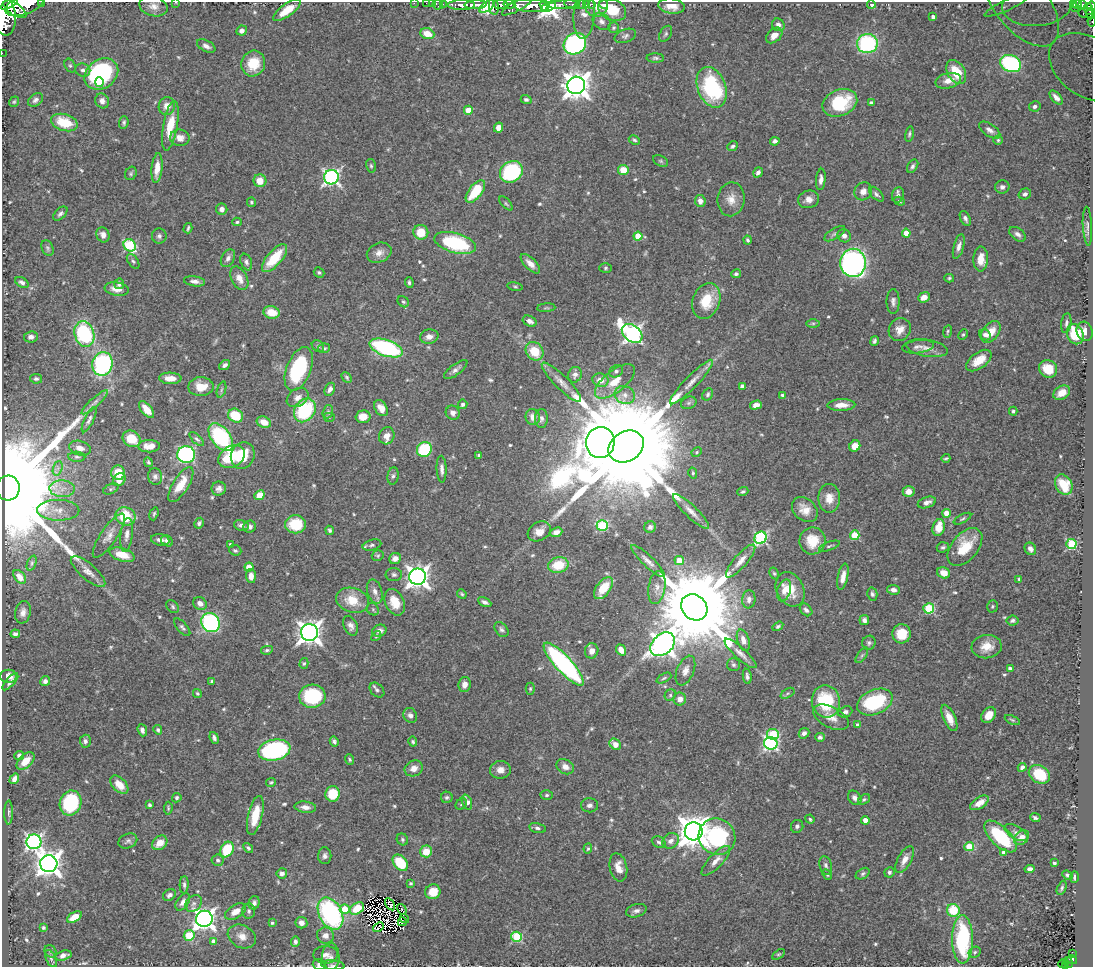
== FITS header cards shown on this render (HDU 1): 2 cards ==
NAXIS1  =                 1091
NAXIS2  =                  965

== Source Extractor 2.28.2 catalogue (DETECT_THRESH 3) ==
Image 1091 x 965 px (HDU 1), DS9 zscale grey, 1 PNG px = 1 image px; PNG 1095 x 969 px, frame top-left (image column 1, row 965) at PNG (2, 2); each listed source drawn as its Kron ellipse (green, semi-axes under 4 px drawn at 4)
Background 0.608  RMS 0.021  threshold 0.0625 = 3 sigma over >= 5 px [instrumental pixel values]
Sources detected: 591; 6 with non-positive FLUX_AUTO (blend fragments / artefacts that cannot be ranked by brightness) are neither listed nor drawn; of the other 585, the 500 brightest by FLUX_AUTO listed and drawn (85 fainter detections omitted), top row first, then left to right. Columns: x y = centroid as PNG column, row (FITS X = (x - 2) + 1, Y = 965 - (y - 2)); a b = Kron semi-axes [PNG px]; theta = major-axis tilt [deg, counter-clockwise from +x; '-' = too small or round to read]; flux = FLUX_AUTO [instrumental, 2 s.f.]
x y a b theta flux
41 2 2 2 - 24
175 2 3 2 - 2.3
414 3 2 2 - 9.1
426 3 2 2 - 7
432 3 2 2 - 8.7
9 4 9 3 30 480
438 4 5 5 - 31
443 4 2 2 - 8
509 4 6 3 -8 190
564 4 16 3 5 310
582 4 3 3 - 33
586 4 3 3 - 12
592 4 3 3 - 21
603 4 4 3 - 12
871 4 4 3 - 13
1022 4 49 26 -51 54
1037 4 35 21 6 32
1077 4 4 3 - 120
24 5 20 10 21 2600
462 5 13 5 0 930
475 5 11 3 2 760
501 5 7 4 -5 290
518 5 18 5 30 590
531 5 17 6 -3 1600
544 5 6 4 -53 880
572 5 8 3 -13 140
1073 5 4 3 - 65
1083 5 3 3 - 89
153 6 14 10 -16 10
596 6 11 11 - 11
672 6 14 7 -7 15
1006 6 23 5 25 5.7
1092 6 4 2 - 140
487 7 9 4 34 330
494 7 8 4 -80 250
548 7 8 3 27 4400
1074 8 4 3 - 45
15 9 13 6 -34 810
1089 9 6 4 -66 260
287 10 16 6 35 28
612 10 14 10 -23 46
1086 13 8 4 -7 100
1091 13 6 3 89 140
584 14 25 10 86 12
4 16 20 12 -81 2400
933 17 4 3 - 5
602 21 10 7 -40 6.8
1092 21 5 2 - 9
778 25 7 6 - 6.5
614 28 5 5 - 2.2
242 31 5 5 - 6.3
427 34 7 5 -22 21
666 34 9 5 59 3.2
774 35 9 6 41 12
625 36 11 6 21 4.4
575 44 12 10 36 240
867 44 10 9 - 150
206 46 10 5 -27 6.2
2 53 2 2 - 4.3
655 58 8 4 0 3.3
253 63 13 12 - 36
1011 64 11 8 -22 140
70 66 7 5 -62 2.8
1089 68 44 29 -33 58
83 70 7 6 - 4.9
956 72 13 8 -61 39
101 74 18 14 36 220
948 81 13 7 13 13
100 82 5 3 - 16
576 85 9 8 - 1700
712 87 21 14 -69 130
1056 97 8 4 -48 7
526 99 5 4 - 3.2
35 100 8 6 37 5.1
102 101 8 7 - 7.5
14 102 5 4 - 2.1
840 103 18 13 22 81
871 103 4 3 - 2.9
167 106 9 8 - 13
1035 106 6 5 - 4.4
468 110 4 4 - 26
64 123 14 8 -17 46
124 123 6 4 85 2.8
170 126 25 7 80 35
498 128 5 4 - 9.9
990 130 12 6 -34 6.8
909 134 8 3 78 2.6
180 138 10 8 -8 10
634 140 6 4 -25 2.4
998 140 4 4 - 2
775 141 5 4 - 4.2
733 146 6 4 39 3
661 161 8 5 -27 2.5
371 166 7 5 -74 2.4
913 166 7 5 57 3.6
157 168 15 5 84 18
623 170 5 5 - 25
511 172 12 10 36 150
758 172 5 4 - 4.5
131 173 7 5 61 2.7
331 177 7 7 - 420
821 179 11 4 84 6.6
260 181 6 6 - 19
1002 187 7 6 - 4.6
475 191 13 6 52 54
863 191 9 8 - 8.6
876 194 9 5 -45 3.7
1025 194 6 5 - 4
898 195 8 6 75 4.5
731 199 17 13 82 18
809 199 10 8 15 9.1
700 201 6 5 - 9.9
899 201 6 4 -19 2.1
251 202 5 4 - 2.2
506 204 9 4 -47 2.4
222 209 5 5 - 7.4
60 214 9 5 44 3.9
965 218 8 5 -65 4.7
237 222 5 4 - 2.2
1087 226 19 4 -87 5.9
188 228 5 2 - 2.4
421 232 7 7 - 28
906 233 4 4 - 20
835 234 12 5 31 4.3
1018 234 9 6 -38 5.4
103 235 8 6 -68 7
159 236 7 7 - 4
638 236 4 4 - 31
844 236 7 6 - 6.7
748 240 4 3 - 2.6
455 243 21 9 -16 130
130 245 6 5 - 140
959 246 13 5 74 7.4
47 248 8 5 -65 3.2
379 253 13 9 24 10
228 258 9 6 60 6.2
275 258 17 7 49 48
981 259 12 7 89 18
133 261 8 5 -55 3
246 262 9 5 -68 4.2
853 263 14 13 - 490
530 264 12 5 -46 10
605 268 6 5 - 2.3
319 272 5 5 - 2.4
736 274 5 4 - 2.8
239 278 12 8 -63 13
949 278 5 4 - 2
195 281 11 5 -8 6.4
22 282 7 4 -33 4.3
409 282 5 4 - 2.9
119 284 5 5 - 3.5
515 287 8 3 -11 2.1
117 289 12 6 -9 11
924 297 6 5 - 13
706 301 18 13 69 42
893 301 12 6 -90 5.8
403 302 6 5 - 2.3
546 308 9 3 4 2
272 312 8 6 -15 24
530 321 7 5 -28 6.5
813 323 6 4 0 2.5
1066 323 10 5 82 4.4
900 330 12 10 52 13
1085 331 10 8 -74 12
948 332 6 3 81 2.1
991 332 12 7 52 19
632 333 12 7 -40 550
84 334 13 9 -74 140
963 334 5 4 - 2.2
1075 334 10 8 -68 54
985 335 6 5 - 5.5
31 337 7 5 7 5.8
429 337 9 7 13 8.4
875 341 5 4 - 3.2
318 346 7 5 -42 2.7
918 347 16 6 7 6.4
324 348 6 4 9 2.6
386 348 17 8 -19 180
927 348 21 8 -9 13
535 351 10 8 -51 37
979 361 14 8 37 24
102 364 12 10 76 200
225 365 6 4 38 4.4
299 369 23 12 68 120
1048 369 9 8 - 32
456 370 14 5 37 5.9
616 371 7 6 - 3.9
575 375 8 6 68 5.9
347 377 6 4 -47 2.3
170 378 11 5 -2 16
36 379 6 4 -11 2.9
600 380 8 6 -18 13
615 381 24 10 38 27
561 382 27 7 -45 14
691 382 30 6 46 17
742 386 4 4 - 5.5
201 387 13 9 1 23
330 389 7 5 62 5.6
221 390 8 3 71 2.6
1062 393 9 6 29 14
708 394 6 5 - 3
625 395 10 9 - 10
782 395 4 4 - 2.3
298 398 12 8 33 9.4
95 402 17 4 42 6.9
689 403 8 6 21 3.5
463 404 5 4 - 4.5
756 405 6 4 16 9.3
841 405 14 5 2 15
381 408 9 6 -58 10
147 409 10 5 -51 16
305 410 13 10 55 110
1013 411 4 4 - 2.5
328 412 7 5 71 2.7
453 413 7 6 - 7.4
236 416 8 6 -32 48
329 417 6 5 - 2
363 417 7 6 - 14
533 417 8 7 - 9.2
541 418 9 6 -90 4.8
89 420 14 4 64 4.8
264 422 7 5 -22 15
387 436 9 7 66 11
221 437 16 9 -53 140
131 439 9 7 -32 28
197 439 9 4 -44 3.3
600 442 15 14 - 2000
149 446 11 6 1 12
855 446 6 5 - 17
626 447 19 15 33 72000
80 448 11 7 -14 10
424 449 8 7 - 83
697 452 5 4 - 2
186 455 9 8 - 270
243 455 13 11 65 41
479 455 4 3 - 2.5
77 457 8 5 -3 3.4
232 457 14 10 30 59
946 458 4 3 - 2
148 462 5 4 - 2.3
58 468 7 4 71 4.3
442 469 13 5 -88 6.6
118 473 7 7 - 30
693 473 6 4 -76 2
155 476 8 7 - 4.9
393 476 8 5 82 3.6
119 480 7 5 48 12
181 484 20 8 58 27
1064 485 11 8 -61 34
8 488 12 11 - 100000
62 489 12 8 -2 12
111 489 8 5 22 2.6
219 489 7 7 - 6.1
909 491 6 5 - 11
743 492 5 4 - 2.7
259 495 5 4 - 21
829 498 14 11 -90 18
927 502 9 5 18 6.8
58 510 21 10 0 18
805 510 14 11 -43 17
691 512 24 6 -44 12
946 513 4 4 - 17
154 514 7 3 71 2.1
125 516 10 9 - 47
962 519 9 4 28 2.6
199 523 6 4 59 3.2
295 524 10 9 - 46
241 525 7 5 -13 5.5
602 525 5 5 - 130
250 527 6 6 - 4.8
650 527 6 5 - 4.5
939 527 8 6 76 24
330 530 5 4 - 2.6
539 531 12 9 31 12
556 532 6 4 24 8.8
127 535 17 6 83 8.3
855 535 5 4 - 56
109 536 26 8 56 12
761 538 6 5 - 180
160 540 9 5 -8 6.5
167 541 6 5 - 4.6
812 541 13 13 - 31
230 544 3 3 - 2.2
1071 544 5 5 - 110
372 545 9 5 16 4.1
829 546 11 3 20 2.4
943 547 6 5 - 3.3
965 547 22 13 50 46
1030 549 6 5 - 6.3
235 550 6 5 - 2.7
122 555 13 6 -17 25
378 556 6 5 - 2.3
395 558 6 5 - 8.1
679 560 4 4 - 26
648 561 22 5 -44 9.6
741 561 21 6 49 12
32 563 8 4 68 2.5
558 565 10 7 13 40
249 567 4 4 - 17
88 572 21 8 -41 12
774 573 6 4 -62 2
944 573 6 5 - 16
394 575 8 6 -3 3.9
251 576 7 5 -84 9.9
20 577 8 5 -52 11
418 577 8 8 - 1100
843 577 13 5 78 12
1019 579 4 4 - 2.1
657 587 17 8 80 11
603 588 13 7 54 35
790 589 18 13 -62 27
784 590 11 6 73 8.3
893 590 6 5 - 6.5
375 591 12 7 -73 8.6
462 594 5 4 - 2.1
872 594 6 5 - 3.7
749 599 9 6 83 5.5
353 600 17 12 -16 35
395 602 14 9 -65 24
485 602 7 4 -27 4.4
200 603 7 6 - 7.9
992 606 6 5 - 2.2
173 607 7 5 -49 2.9
694 607 14 12 -45 31000
929 608 5 5 - 110
373 609 7 5 -46 3
806 610 7 5 -47 4.5
23 612 11 7 76 8.1
864 620 5 5 - 4.8
1013 620 6 5 - 2.9
211 623 10 9 - 260
351 626 10 6 -66 6.8
778 626 6 4 33 2.7
182 627 11 5 -49 3.8
501 629 8 6 -51 3.8
379 631 7 6 - 6.1
309 632 8 8 - 1200
15 634 5 3 - 4.5
901 634 9 9 - 33
376 636 5 4 - 2.1
743 640 11 6 -72 9.4
869 643 7 6 - 3.5
663 644 14 10 42 1200
987 647 15 11 7 19
267 650 6 4 10 2.6
621 650 6 4 -53 16
592 651 7 6 - 9
740 653 21 5 -42 10
862 655 9 4 54 2.7
304 663 5 4 - 2
564 664 28 8 -47 330
733 665 6 6 - 3.3
1010 669 4 4 - 7.3
685 671 15 8 68 10
9 676 8 6 2 9.8
747 676 8 4 -82 4.1
664 678 8 3 27 2.2
45 681 5 5 - 4.6
212 681 4 3 - 2.4
10 682 11 4 48 5.2
465 684 7 6 - 8
530 689 6 4 -89 2.1
377 690 8 6 -45 3.7
197 693 5 4 - 2
788 693 7 4 31 2.7
670 695 6 5 - 2.7
312 696 13 11 4 100
680 699 6 6 - 9.3
826 701 16 14 -80 78
875 702 19 12 24 110
845 712 7 5 21 4
410 715 8 6 -59 5.2
989 715 9 6 52 16
831 717 19 10 -27 15
949 718 14 6 -66 15
1012 720 8 4 -24 2.4
857 725 4 4 - 2.8
142 730 6 4 -71 4.7
158 730 5 3 - 2.7
804 733 6 5 - 6.3
773 734 6 5 - 79
820 737 5 4 - 3.6
214 738 6 4 -69 3.9
85 741 6 5 - 4.4
334 741 5 4 - 3.3
413 742 5 4 - 2.6
771 743 6 6 - 310
615 744 6 5 - 14
274 750 16 10 12 240
19 755 5 4 - 3.7
350 759 6 4 -67 2.1
25 761 10 6 43 18
565 767 9 7 -29 9.2
1022 767 4 3 - 4
414 768 9 7 26 12
500 770 10 9 - 11
1039 774 11 8 -33 43
14 779 6 4 57 6.8
271 782 5 4 - 2
119 785 11 6 -46 20
333 794 8 7 - 45
547 795 6 5 - 2.9
447 797 6 5 - 3
177 798 5 4 - 2.8
855 798 8 6 -53 5.8
864 799 6 4 37 2.5
467 802 8 5 -70 11
70 803 13 10 71 120
980 803 10 5 33 13
461 804 6 5 - 2.3
150 805 3 3 - 2.3
590 805 8 7 - 5.3
305 807 11 5 -6 8.2
168 808 6 4 85 2.1
9 813 12 4 89 3
255 815 20 7 77 35
1035 818 5 3 - 3.3
810 819 5 4 - 2.4
865 820 4 4 - 13
797 826 6 6 - 4.2
537 828 8 5 -14 4.1
694 831 9 9 - 2700
1016 833 13 6 -31 5.7
1000 836 20 9 -44 87
717 837 19 17 -42 160
1021 838 8 6 43 11
402 839 6 5 - 2.7
128 841 10 7 22 4.5
671 841 9 7 37 7.6
34 842 7 7 - 420
659 842 7 5 -28 3.3
160 843 8 6 40 18
969 847 5 4 - 48
248 848 5 4 - 2.5
227 849 8 6 62 62
588 849 5 4 - 2.1
426 851 6 6 - 22
1004 853 4 4 - 7.3
325 856 8 6 89 5
905 859 15 6 62 12
218 860 6 5 - 3.2
716 861 19 7 46 11
400 863 9 6 -49 55
1054 863 3 3 - 2.8
49 864 8 8 - 1400
826 865 9 6 -73 4.3
618 867 14 8 -78 15
1030 869 5 4 - 5.5
889 872 5 5 - 3.5
282 873 5 5 - 6.5
863 874 7 5 32 2.9
827 875 6 4 -49 2.3
1067 875 5 4 - 3.1
1074 877 6 3 87 3.1
411 883 4 3 - 2.1
184 885 9 4 88 3.8
1062 888 7 4 67 2.8
433 892 8 7 - 25
169 895 7 5 32 5
183 902 9 5 53 7.6
194 903 9 7 44 5.4
254 903 7 5 73 4.4
390 904 7 4 -56 2.2
357 908 8 5 34 26
345 909 5 5 - 34
402 909 5 3 - 3.7
953 910 6 6 - 48
249 911 7 6 - 3.6
636 911 10 6 16 5.9
236 912 11 6 30 13
330 914 17 11 -62 240
74 917 8 5 31 20
204 919 8 8 - 910
404 919 5 2 - 5.2
402 922 4 3 - 2.3
272 923 3 3 - 2.3
301 923 6 5 - 8.8
378 927 6 2 40 3
43 928 3 3 - 3
189 935 5 5 - 63
242 936 15 11 -27 13
325 936 8 8 - 8.2
517 937 5 5 - 110
962 939 24 10 -90 150
213 941 4 4 - 6.4
295 942 5 4 - 4.3
51 951 7 5 -44 3.4
975 952 6 5 - 3.3
778 954 7 4 35 2.1
1073 954 3 2 - 9.8
63 955 8 5 16 7.2
326 955 12 9 0 8.2
331 957 14 8 -88 8.2
51 959 9 5 -64 3.7
1072 959 5 4 - 61
1068 962 5 4 - 74
1063 964 4 3 - 30
319 965 6 5 - 4.1
333 965 12 4 -6 4.1
1065 965 3 3 - 25
At the frame edge (FLAGS 8, measured only in part): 16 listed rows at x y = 41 2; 175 2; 414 3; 426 3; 432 3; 9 4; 438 4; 24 5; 1092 6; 4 16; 1092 21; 2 53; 1089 68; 319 965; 333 965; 1065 965
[85 fainter detections neither listed nor drawn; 6 non-positive-flux detections neither listed nor drawn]